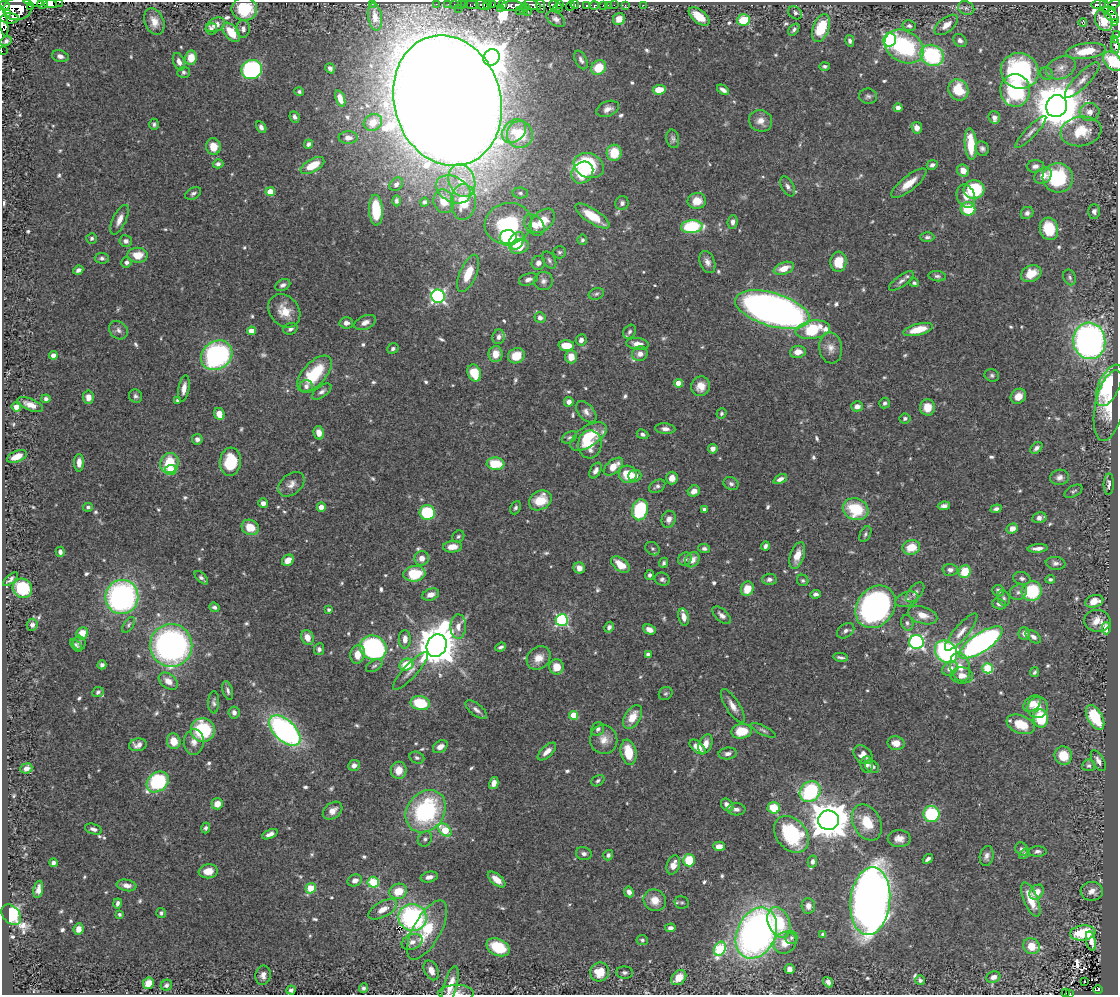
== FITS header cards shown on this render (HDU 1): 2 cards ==
NAXIS1  =                 1116
NAXIS2  =                  993

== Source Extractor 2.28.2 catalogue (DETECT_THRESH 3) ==
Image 1116 x 993 px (HDU 1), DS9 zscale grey, 1 PNG px = 1 image px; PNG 1120 x 997 px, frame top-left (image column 1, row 993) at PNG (2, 2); each listed source drawn as its Kron ellipse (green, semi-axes under 4 px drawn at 4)
Background 0.635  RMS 0.015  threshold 0.045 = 3 sigma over >= 5 px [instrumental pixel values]
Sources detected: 683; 7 with non-positive FLUX_AUTO (blend fragments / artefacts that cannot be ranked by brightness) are neither listed nor drawn; of the other 676, the 500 brightest by FLUX_AUTO listed and drawn (176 fainter detections omitted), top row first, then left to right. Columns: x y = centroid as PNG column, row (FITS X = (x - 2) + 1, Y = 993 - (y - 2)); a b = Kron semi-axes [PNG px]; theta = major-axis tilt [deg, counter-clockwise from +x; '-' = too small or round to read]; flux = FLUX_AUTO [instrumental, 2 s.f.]
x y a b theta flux
33 2 10 2 -10 41
60 2 2 2 - 11
50 3 7 4 -18 32
43 4 5 4 - 110
372 4 2 2 - 4.1
436 4 2 2 - 9.3
448 4 2 2 - 3.9
454 4 2 2 - 7.4
461 4 2 2 - 12
465 4 3 2 - 5.1
559 4 4 2 - 44
1114 4 6 2 22 46
4 5 5 3 - 210
472 5 7 4 -3 49
482 5 7 4 -28 300
487 5 4 3 - 170
493 5 4 2 - 68
503 5 4 3 - 170
532 5 9 4 -21 240
554 5 4 4 - 12
575 5 4 3 - 150
586 5 3 3 - 68
594 5 4 3 - 68
603 5 3 3 - 20
608 5 2 2 - 5.3
614 5 2 2 - 7.9
625 5 3 2 - 7
643 5 2 2 - 8
1099 5 7 3 6 160
30 6 3 2 - 33
511 6 11 5 4 300
541 6 7 3 -83 48
571 6 5 3 - 79
1105 6 8 3 -73 140
459 8 3 2 - 9.9
500 8 3 2 - 40
525 8 3 2 - 37
558 8 4 2 - 98
966 8 8 6 -27 3.3
18 9 15 11 15 1100
244 9 13 11 0 39
519 10 2 2 - 8.6
1111 10 3 3 - 65
523 11 2 2 - 31
528 12 2 2 - 20
795 13 7 6 - 2.9
8 14 4 3 - 18
1111 15 10 5 -45 200
699 16 12 6 -39 19
375 17 13 7 -81 9.9
10 19 9 5 1 330
556 19 10 6 -33 4.6
619 19 6 6 - 6.5
744 20 6 5 - 40
1104 20 11 8 -63 81
3 22 15 4 -81 500
154 22 14 9 -69 10
1083 23 4 4 - 20
1114 23 4 3 - 25
216 25 10 6 22 10
946 25 14 7 38 9.5
909 26 6 5 - 3.1
821 28 14 8 69 46
211 29 6 6 - 2.5
243 29 9 6 -89 3.8
794 29 7 4 54 2.9
231 32 11 6 -50 22
1116 34 3 2 - 21
890 40 7 6 - 160
960 40 7 6 - 3.9
1115 40 3 2 - 34
6 41 6 4 27 3
850 41 6 4 -77 2.8
904 46 21 15 -30 100
1115 46 7 3 -86 95
2 51 2 2 - 3.6
1086 51 20 7 8 29
932 55 12 10 -32 110
60 56 8 5 -15 4.8
491 57 8 8 - 1500
191 58 7 6 - 16
581 60 10 5 -63 3.9
1113 61 11 7 -46 43
179 62 9 5 -68 5.9
824 66 5 4 - 2.2
598 67 8 7 - 29
330 68 5 4 - 3.1
1061 68 15 11 25 9.3
252 69 10 9 - 160
1020 71 19 17 -25 150
184 72 6 5 - 2.3
1046 73 6 6 - 2.3
1082 80 23 7 46 9.6
659 90 6 4 4 20
723 90 7 4 -35 4.3
958 90 11 9 -61 29
1015 90 16 15 - 94
299 92 5 4 - 2.2
868 96 9 7 -7 3.2
340 98 8 4 -71 7.9
447 101 66 53 -73 7400
1057 106 11 10 - 5000
898 108 4 4 - 6.7
608 109 12 7 21 6.1
1090 112 10 9 - 8.3
294 117 6 4 -66 3.4
994 117 6 5 - 4.2
761 121 12 10 -24 9.5
373 122 9 8 - 15
154 124 5 5 - 2.3
261 127 6 4 -58 4.2
917 128 6 5 - 7.3
514 131 13 10 44 14
1081 131 20 14 10 33
1031 132 21 5 45 5.8
520 134 13 13 - 33
348 138 9 6 1 4.4
673 139 9 6 -79 3.2
308 144 5 4 - 3.3
971 144 16 6 -85 33
213 147 8 7 - 17
982 149 7 6 - 3.2
614 153 8 7 - 24
218 164 5 4 - 3.3
312 165 13 6 29 23
589 165 15 12 -23 96
932 165 5 5 - 3.2
1035 166 8 6 5 4.2
963 171 6 5 - 9.6
582 173 12 10 45 26
1043 176 9 7 38 9.9
1058 178 15 14 - 76
462 181 17 13 -70 27
909 183 21 7 39 16
396 184 7 5 43 3.7
788 186 11 6 -62 4
453 189 18 12 -28 20
974 189 10 9 - 62
270 192 5 4 - 26
193 193 8 5 28 3
520 193 8 5 -2 2.5
966 196 12 9 -68 10
396 201 5 4 - 2.5
444 201 12 10 -72 20
697 201 9 8 - 16
424 202 4 4 - 3.1
463 202 18 12 87 42
622 203 7 6 - 3.3
968 209 7 6 - 37
376 210 15 7 -87 40
1094 211 7 6 - 3.7
1027 213 6 6 - 3.5
592 216 20 7 -33 26
119 220 16 6 65 7.9
542 221 15 9 43 22
733 222 7 5 83 4.1
508 223 24 20 12 90
534 225 12 8 -49 11
692 227 11 6 4 82
1049 229 11 9 -75 34
927 237 7 5 1 2.7
92 238 5 5 - 2.4
508 238 9 8 - 82
582 240 5 5 - 2.3
126 241 6 6 - 3.9
517 241 9 7 58 19
519 246 10 7 15 18
559 252 6 6 - 2.3
138 255 10 7 -2 17
102 258 7 5 -5 3.1
549 260 9 6 -60 3
127 262 5 5 - 2.9
707 262 11 7 -68 6
838 262 10 8 84 22
538 263 7 6 - 5.4
784 268 10 6 20 14
78 270 5 4 - 3.6
468 273 20 8 67 22
1031 274 10 8 26 18
937 276 9 5 -7 2.7
1070 277 8 6 -67 2.5
528 279 10 6 17 5
543 281 9 9 - 5
901 281 15 5 36 4.4
914 283 5 4 - 2.4
283 285 8 5 26 3.7
596 294 8 5 20 2.5
438 296 7 6 - 260
772 309 38 16 -16 760
284 311 18 14 -50 18
540 318 5 5 - 4.7
365 322 11 6 24 6.2
346 323 7 6 - 4.5
290 329 7 5 22 2.9
918 329 15 5 13 22
118 330 10 8 -41 4.8
813 330 17 9 8 64
251 331 4 4 - 11
630 332 7 5 58 3.4
498 337 7 6 - 3.9
581 340 6 5 - 5
1089 341 18 16 -84 420
638 344 11 6 -6 9.9
566 346 8 5 -2 21
831 348 15 11 -81 9.7
393 349 6 5 - 2.7
798 352 8 6 7 8.2
495 354 8 7 - 11
640 354 8 7 - 6.8
53 355 4 4 - 7.6
217 355 16 14 37 200
516 356 8 7 - 19
571 357 6 6 - 13
474 373 9 6 -68 28
314 374 22 11 48 53
992 375 7 6 - 2.6
678 383 4 4 - 19
1109 385 22 10 65 96
306 386 6 6 - 4.1
701 386 10 9 - 12
184 388 13 5 80 7.5
322 392 11 5 36 4.1
136 396 7 6 - 2.9
1018 396 8 7 - 12
88 397 6 5 - 7.6
46 399 4 4 - 3.3
178 400 3 3 - 2.8
569 402 5 4 - 4.9
885 403 5 5 - 2.7
30 405 13 6 -21 9
857 406 6 5 - 5.9
1110 406 36 14 78 30
16 407 5 4 - 10
927 407 8 7 - 14
586 412 12 7 -48 5.8
721 413 5 4 - 2.3
219 414 6 5 - 11
905 418 5 5 - 2.6
665 429 10 5 -5 4.9
319 433 7 5 -77 8.9
643 434 6 4 -25 2.9
588 436 20 10 33 41
569 437 8 5 30 2.2
197 439 5 5 - 4
590 444 14 11 87 18
1036 448 7 4 44 3.9
713 449 5 4 - 5
17 456 10 5 23 14
230 462 14 10 84 37
79 463 9 5 88 7.5
169 463 10 9 - 37
495 464 9 6 -3 37
613 467 11 6 40 15
171 470 6 5 - 23
596 470 8 5 60 5.1
628 474 9 8 - 27
635 476 6 6 - 7.6
1060 477 9 7 12 5.2
672 478 6 5 - 8.2
780 479 7 4 25 5
291 484 15 10 41 7.7
731 484 8 6 -25 3.2
1109 484 11 5 88 4.5
657 486 8 6 30 3.2
694 491 6 5 - 6.9
1073 491 10 5 29 2.2
540 500 12 9 30 27
263 503 5 5 - 5.1
944 506 6 4 7 3.8
88 507 5 4 - 2.3
321 507 4 4 - 9.4
516 508 7 5 64 2.3
856 509 13 10 -20 45
996 509 5 4 - 3.1
640 510 10 8 75 78
704 510 4 4 - 3.4
427 513 8 7 - 61
1039 518 7 5 11 5.3
669 519 8 7 - 6.4
250 527 9 7 -28 21
1012 528 6 5 - 6.7
865 534 8 5 62 2.4
458 536 6 5 - 2.2
765 546 4 3 - 3
452 547 9 6 5 11
911 547 9 7 17 21
1038 548 10 4 5 5.6
652 549 8 6 -34 2.3
704 549 6 4 -3 2.9
60 552 5 4 - 3.6
797 556 14 7 73 13
422 558 7 7 - 7.9
685 559 7 6 - 3.6
288 560 6 5 - 12
692 560 8 6 47 8.4
664 563 5 4 - 2.2
1056 563 10 6 -7 4
620 565 10 6 -37 17
579 568 6 5 - 8.1
950 570 7 6 - 4.7
965 572 6 6 - 28
414 574 11 7 7 49
650 575 5 4 - 2.7
201 578 8 4 -44 2.7
1022 578 8 6 -14 3.3
10 579 9 4 42 3.7
662 579 8 6 -21 3.1
769 579 7 5 2 3.8
1050 579 4 4 - 2.1
803 580 6 5 - 2.2
22 588 10 9 - 57
747 589 7 6 - 18
998 591 6 5 - 4.5
1032 591 10 9 - 61
915 592 12 6 49 4.4
1018 592 9 7 29 4.3
815 594 5 4 - 2.8
431 595 9 5 19 7.8
122 597 17 16 - 250
1004 598 8 6 -73 2.4
907 599 12 7 20 4.4
1094 601 9 6 17 16
999 604 7 5 -22 3.6
214 607 5 4 - 2.8
875 607 23 18 53 320
329 610 3 3 - 2.2
722 615 11 6 -42 5.1
922 615 15 8 -17 12
684 617 9 5 -77 8.2
562 620 6 6 - 140
1097 621 13 11 -4 11
907 623 8 6 -72 2.8
32 625 6 5 - 3.6
129 625 9 4 57 2.3
458 626 12 8 87 9.5
609 627 5 4 - 3.4
1106 628 6 4 -89 28
649 630 6 4 -26 7.2
846 631 9 6 36 3.8
961 632 23 7 50 9.7
82 633 6 5 - 17
1024 633 6 6 - 4.7
307 637 7 6 - 10
1033 637 9 5 -36 4
405 639 9 6 89 7.6
916 642 7 7 - 240
79 643 7 6 - 2.9
981 643 25 9 34 370
76 645 7 4 -53 2.8
171 645 21 21 - 350
437 646 11 9 65 3600
501 647 5 3 - 2.5
373 648 13 12 - 180
319 649 6 5 - 3.2
946 652 12 10 -47 200
358 654 9 7 77 14
648 654 4 4 - 4.6
840 657 7 3 -7 2.7
539 658 13 10 45 13
102 665 4 4 - 3.6
406 665 7 5 27 29
374 666 9 5 29 2.4
557 667 7 7 - 15
960 667 14 9 -77 14
950 668 8 6 35 7.2
987 668 5 5 - 65
410 671 24 6 47 8.2
1035 672 5 4 - 2.1
962 675 11 8 -2 8.8
168 681 10 7 -36 9.5
228 691 10 5 -75 3.2
98 692 6 5 - 2.4
666 693 7 6 - 2.2
214 702 11 5 88 3.1
420 703 10 7 -11 43
1032 704 10 6 39 12
733 706 19 7 -57 8.6
1038 707 11 10 - 14
476 710 13 6 -39 4.7
234 712 6 5 - 4
574 715 4 4 - 25
633 717 13 8 57 17
1095 717 13 7 -60 51
1041 718 9 7 -81 50
1021 724 14 9 -21 27
598 729 7 6 - 4
203 730 12 11 - 74
285 730 19 10 -43 300
763 730 13 4 -26 3.1
741 731 10 7 8 27
604 740 14 13 - 12
174 741 8 7 - 16
194 742 13 10 84 7.9
896 743 8 7 - 9.1
705 744 10 6 69 9.2
138 745 9 6 9 6.5
440 747 8 5 34 7.2
697 747 9 5 -41 12
547 752 11 5 43 7.5
628 752 13 7 -79 28
728 753 9 6 8 4.7
863 755 11 8 -45 8.6
1063 756 9 8 - 23
417 758 8 5 -21 2.6
1098 761 11 5 -60 4.9
354 765 6 5 - 4.7
867 765 8 6 -85 3.7
1089 765 6 6 - 2.6
872 767 8 5 -37 4.1
26 768 6 5 - 5.2
399 770 8 8 - 14
598 781 7 5 34 2.3
158 782 12 9 38 93
494 783 6 4 76 7.8
810 792 11 9 45 100
217 804 6 5 - 11
727 805 7 5 -47 7.7
774 808 6 5 - 29
736 809 9 6 -2 4.8
333 811 11 7 39 7.8
426 811 23 18 53 140
931 814 8 8 - 82
829 820 10 9 - 3000
867 822 19 13 -61 29
206 828 5 4 - 2.3
93 829 9 5 -17 4
445 830 8 5 -43 43
270 834 8 4 24 5.3
791 834 20 15 -49 93
425 839 8 6 51 3.1
899 839 11 8 -1 8.3
719 846 6 4 -2 7.6
1022 849 7 6 - 3.7
1038 851 9 5 1 2.8
584 854 8 6 -16 3.7
1025 854 6 4 39 2.1
608 855 5 5 - 2.8
987 856 10 7 80 4.8
928 859 5 3 - 3.6
689 860 6 6 - 36
812 862 6 4 77 3.5
53 863 4 4 - 3.9
673 865 10 6 70 9.4
208 871 9 7 7 12
429 877 9 5 12 5.3
497 879 10 5 -40 9.9
355 880 7 5 21 6.4
373 882 5 5 - 70
127 885 10 5 -10 6.2
311 888 5 5 - 44
38 889 9 4 80 5.9
398 891 9 7 20 21
1092 891 11 9 3 7.2
629 892 5 4 - 4.8
1037 892 8 6 51 11
1031 899 19 7 -68 23
655 900 11 10 - 12
870 901 34 20 84 1700
682 902 7 6 - 2.2
117 903 5 3 - 3.3
808 906 8 6 -86 5.5
383 909 16 7 28 11
161 913 5 5 - 2.4
119 914 4 4 - 2.1
11 915 11 8 -50 200
412 917 14 13 - 180
779 923 16 10 -68 44
670 928 5 4 - 3.6
78 929 6 5 - 7.4
427 930 33 13 61 42
756 933 26 19 64 530
1083 933 13 7 7 55
823 934 4 4 - 2.6
791 938 6 6 - 2.9
642 940 5 5 - 2.3
1091 941 10 4 -77 6.5
412 942 11 7 22 6.5
785 943 12 10 36 14
1031 946 8 7 - 17
498 947 12 8 -26 42
720 949 7 5 64 93
790 969 5 5 - 4.4
431 970 10 6 -64 8.5
600 972 9 9 - 23
624 972 8 6 -1 3
263 975 10 7 79 5.8
679 977 8 6 45 15
993 977 7 5 22 5.8
920 980 5 4 - 2.7
828 982 5 4 - 4.6
1084 982 3 2 - 2.5
148 983 6 5 - 20
166 985 6 5 - 3.9
450 985 19 6 74 15
363 988 5 4 - 3.5
291 990 5 4 - 3.2
1098 990 4 4 - 56
456 993 18 8 1 7.6
1065 993 4 2 - 3.8
1070 993 3 3 - 19
At the frame edge (FLAGS 8, measured only in part): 13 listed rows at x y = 33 2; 60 2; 50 3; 4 5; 3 22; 1116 34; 1115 46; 2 51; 1113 61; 450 985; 456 993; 1065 993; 1070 993
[176 fainter detections neither listed nor drawn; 7 non-positive-flux detections neither listed nor drawn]